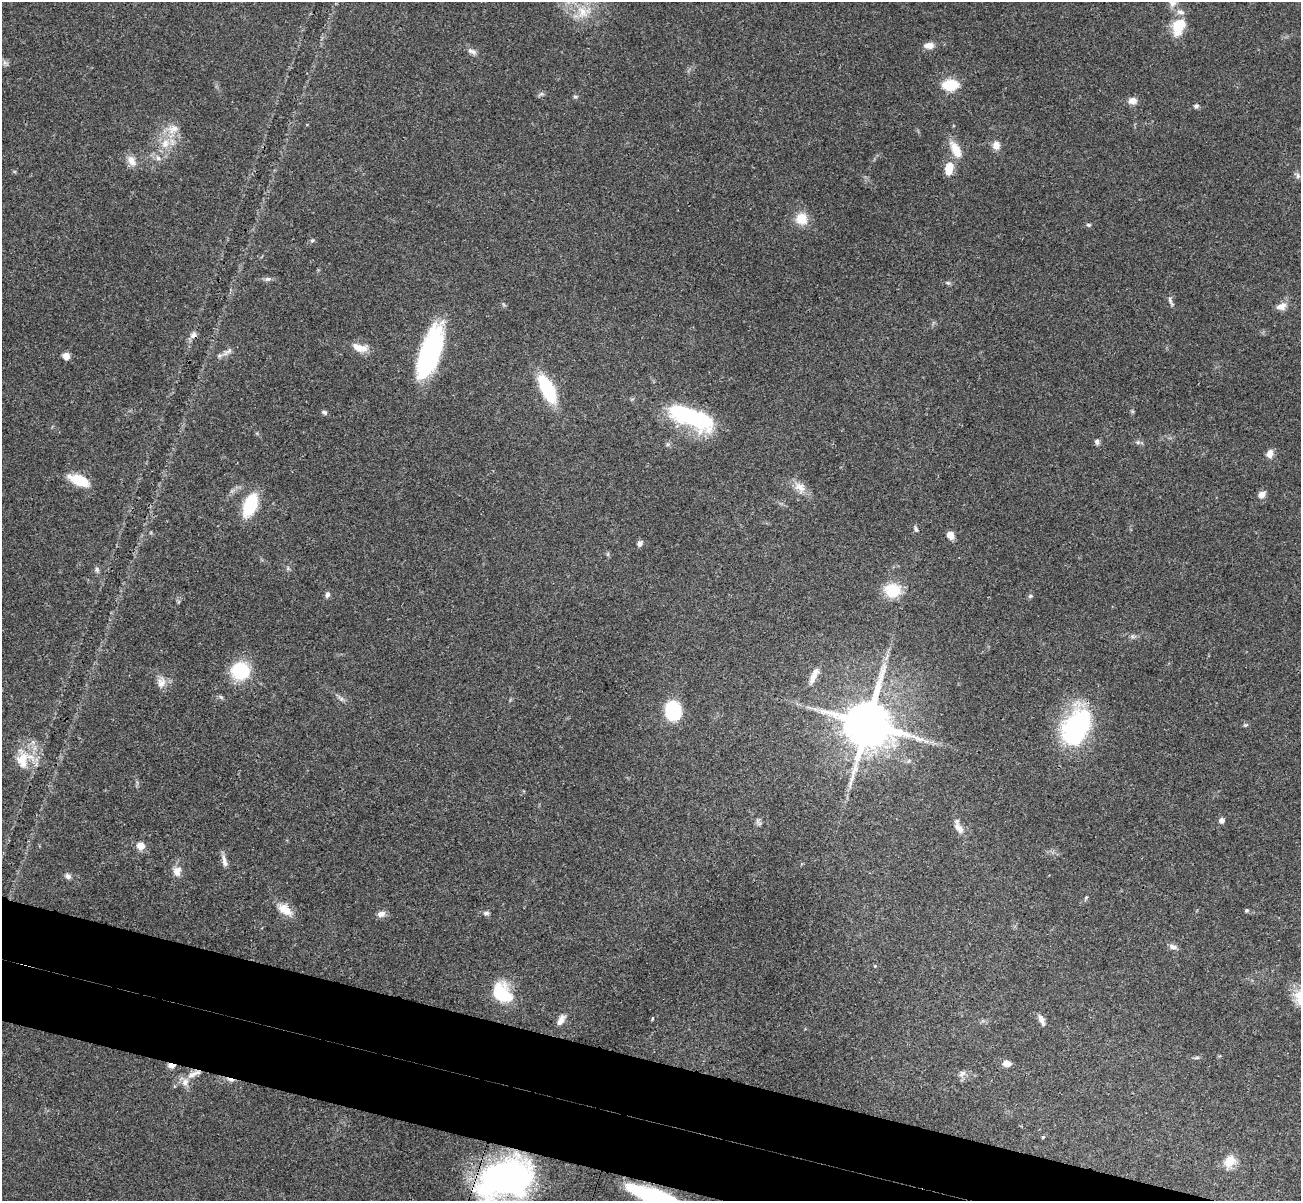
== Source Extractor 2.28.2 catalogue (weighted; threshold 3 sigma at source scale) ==
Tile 6 of 4 x 4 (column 2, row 2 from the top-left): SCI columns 1323-2621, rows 2709-3907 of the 5240 x 5291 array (HDU 1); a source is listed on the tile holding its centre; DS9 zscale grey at full resolution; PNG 1303 x 1203 px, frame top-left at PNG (2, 2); no overlay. Shown black and unused: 8% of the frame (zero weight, under 3 of 4 exposures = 6% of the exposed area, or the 3 px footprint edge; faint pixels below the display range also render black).
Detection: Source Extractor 2.28.2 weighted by HDU 2 'WHT'; one run over the whole footprint, this tile lists its part. Background 0.0482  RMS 0.0052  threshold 0.0236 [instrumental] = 3 sigma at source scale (4.5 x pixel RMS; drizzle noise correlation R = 1.50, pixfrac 1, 0.05/0.05 arcsec/px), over >= 5 px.
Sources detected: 91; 2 inside a brighter object's white glare — not listed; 4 inside a brighter listed object's ellipse — not listed separately; the other 85 listed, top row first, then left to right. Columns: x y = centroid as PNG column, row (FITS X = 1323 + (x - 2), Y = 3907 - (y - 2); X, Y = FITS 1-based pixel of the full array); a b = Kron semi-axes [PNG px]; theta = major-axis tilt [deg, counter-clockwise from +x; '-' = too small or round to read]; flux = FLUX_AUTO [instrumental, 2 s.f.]
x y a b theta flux
1179 26 23 15 65 13
929 45 13 8 0 3.3
472 51 14 6 -22 2.2
950 85 13 8 0 19
541 94 7 4 18 1
1132 101 10 8 -9 3.6
1196 106 7 6 - 1.2
173 129 17 10 24 5.8
165 143 13 10 66 6.7
996 145 10 9 - 3.7
956 150 21 10 -61 8.8
158 158 8 6 -29 1.8
131 161 15 10 -57 4.5
949 168 14 8 78 8.5
1298 175 8 6 -88 1.4
801 219 15 14 - 8.2
1089 225 7 4 -7 0.83
312 240 6 4 1 0.76
268 279 10 6 7 1.5
948 283 6 4 -18 0.79
1170 301 15 4 -69 1.5
1281 306 15 9 13 3.8
193 335 9 7 34 2.5
360 348 20 9 -14 6.5
228 351 15 6 39 2.9
430 352 58 19 72 69
66 356 7 6 - 4.2
547 388 31 13 -63 30
324 412 7 5 -32 1.1
686 414 61 20 -23 54
1097 442 7 6 - 1.5
1138 442 6 5 - 1.1
1270 454 11 8 81 3.1
79 480 18 9 -21 18
800 487 17 12 -33 5.6
1262 494 9 8 - 2.9
250 505 18 10 69 32
916 529 9 5 -69 1.2
950 535 8 7 - 4
640 543 7 6 - 1.8
288 568 7 4 72 0.87
97 570 8 5 -75 1.3
893 590 20 17 -5 15
327 595 7 5 69 1.9
1030 596 6 5 - 0.97
884 670 7 4 71 1.8
240 671 18 17 - 26
813 679 19 8 71 4.2
161 683 13 12 - 4.2
341 699 7 5 45 1.2
815 709 7 4 -18 1.5
673 710 17 15 -80 28
867 724 13 13 - 3000
1245 725 5 5 - 0.68
1077 727 44 27 70 70
908 761 6 4 70 0.75
23 763 25 13 -50 9.2
1222 820 5 5 - 2.4
959 828 16 8 -54 4.2
141 846 8 8 - 5
224 861 18 6 -75 2.9
177 871 12 10 81 4.3
68 876 8 6 -39 1.7
1086 897 5 5 - 0.64
285 910 20 11 -36 7.3
1247 911 5 5 - 0.82
486 913 8 5 0 1.3
381 914 11 7 23 2.5
1173 947 11 6 -15 2.1
875 966 4 4 - 0.43
501 994 24 16 -78 21
1298 995 16 15 - 8.1
652 1019 3 3 - 1.4
561 1020 14 6 59 3.6
1041 1020 14 6 -67 2.7
1196 1058 8 3 19 0.83
1007 1063 9 6 -6 3.7
171 1065 8 5 -8 3.4
194 1074 23 7 25 5.9
962 1074 11 7 46 2.3
230 1080 10 4 -14 1.9
1043 1137 3 3 - 1.3
1230 1161 14 11 44 8.1
505 1180 63 40 27 140
657 1198 50 11 -21 93
Overlapping masked pixels (flux is a lower limit): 6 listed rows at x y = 193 335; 171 1065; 194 1074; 230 1080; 505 1180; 657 1198
Isophote crosses this tile's border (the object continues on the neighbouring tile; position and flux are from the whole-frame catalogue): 3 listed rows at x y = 1298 995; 505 1180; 657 1198